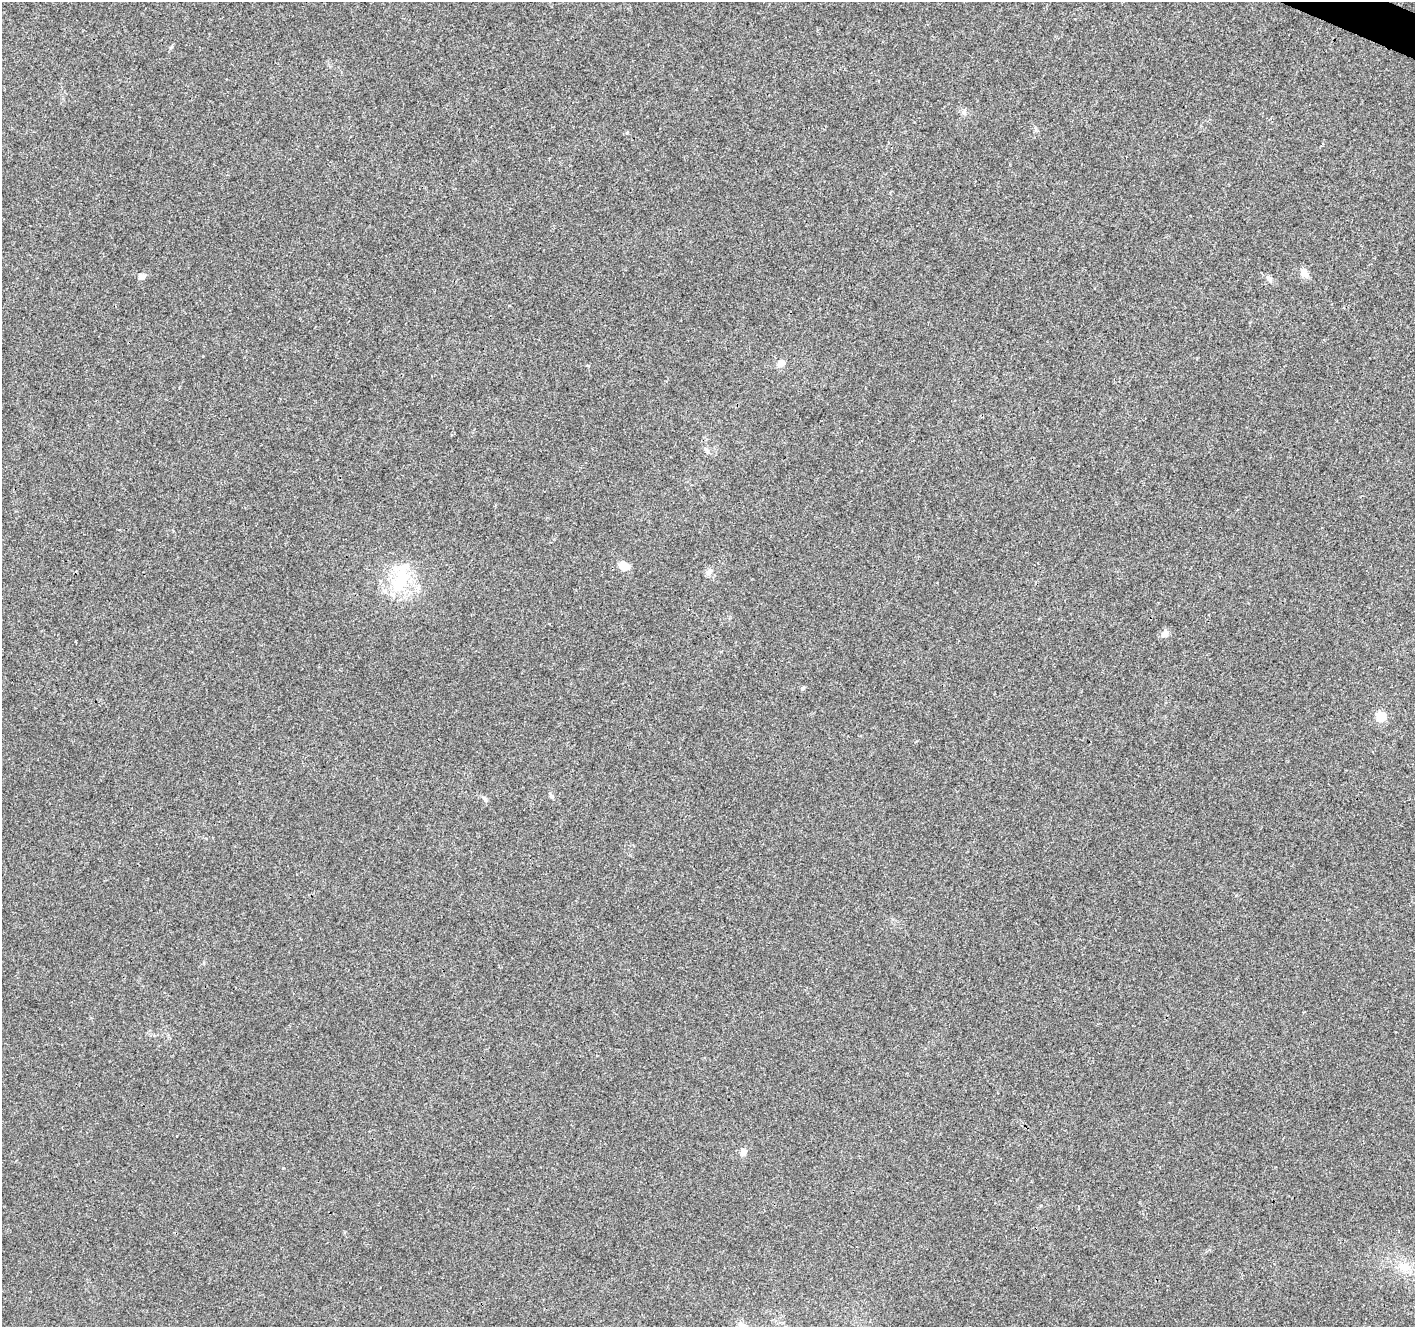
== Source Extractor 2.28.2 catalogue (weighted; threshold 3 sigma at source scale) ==
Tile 10 of 4 x 4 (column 2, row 3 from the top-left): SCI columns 1422-2834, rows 1597-2921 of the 5661 x 5777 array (HDU 1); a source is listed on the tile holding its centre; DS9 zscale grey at full resolution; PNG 1417 x 1329 px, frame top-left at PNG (2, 2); no overlay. Shown black and unused: <1% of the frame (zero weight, under 3 of 4 exposures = <1% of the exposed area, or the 3 px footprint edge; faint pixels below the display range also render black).
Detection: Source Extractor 2.28.2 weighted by HDU 2 'WHT'; one run over the whole footprint, this tile lists its part. Background 0.0134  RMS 0.0039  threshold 0.0176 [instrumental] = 3 sigma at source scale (4.5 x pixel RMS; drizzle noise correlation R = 1.50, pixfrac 1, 0.0396/0.0396 arcsec/px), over >= 5 px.
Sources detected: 16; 1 inside a brighter object's white glare — not listed; the other 15 listed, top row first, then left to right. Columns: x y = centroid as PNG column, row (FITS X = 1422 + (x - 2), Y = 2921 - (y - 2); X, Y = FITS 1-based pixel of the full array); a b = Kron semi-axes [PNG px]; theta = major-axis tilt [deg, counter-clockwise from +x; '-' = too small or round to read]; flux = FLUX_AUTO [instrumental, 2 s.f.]
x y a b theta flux
963 112 7 5 31 0.97
1304 273 12 8 -64 3.3
142 276 10 8 -39 1.3
1269 278 11 6 -56 1.5
781 363 6 5 - 4
707 450 12 3 -45 0.82
624 566 13 8 -22 3.8
708 572 8 6 -45 1.2
400 583 41 16 68 20
1165 633 10 7 58 2.1
803 688 5 5 - 0.63
1381 716 5 5 - 19
485 799 9 5 -61 0.96
743 1152 9 7 69 2.2
1404 1267 19 13 -8 6.7
Unlisted compact peaks at least as high as the median listed source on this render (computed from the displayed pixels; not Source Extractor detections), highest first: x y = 627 133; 171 47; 283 1168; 552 796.